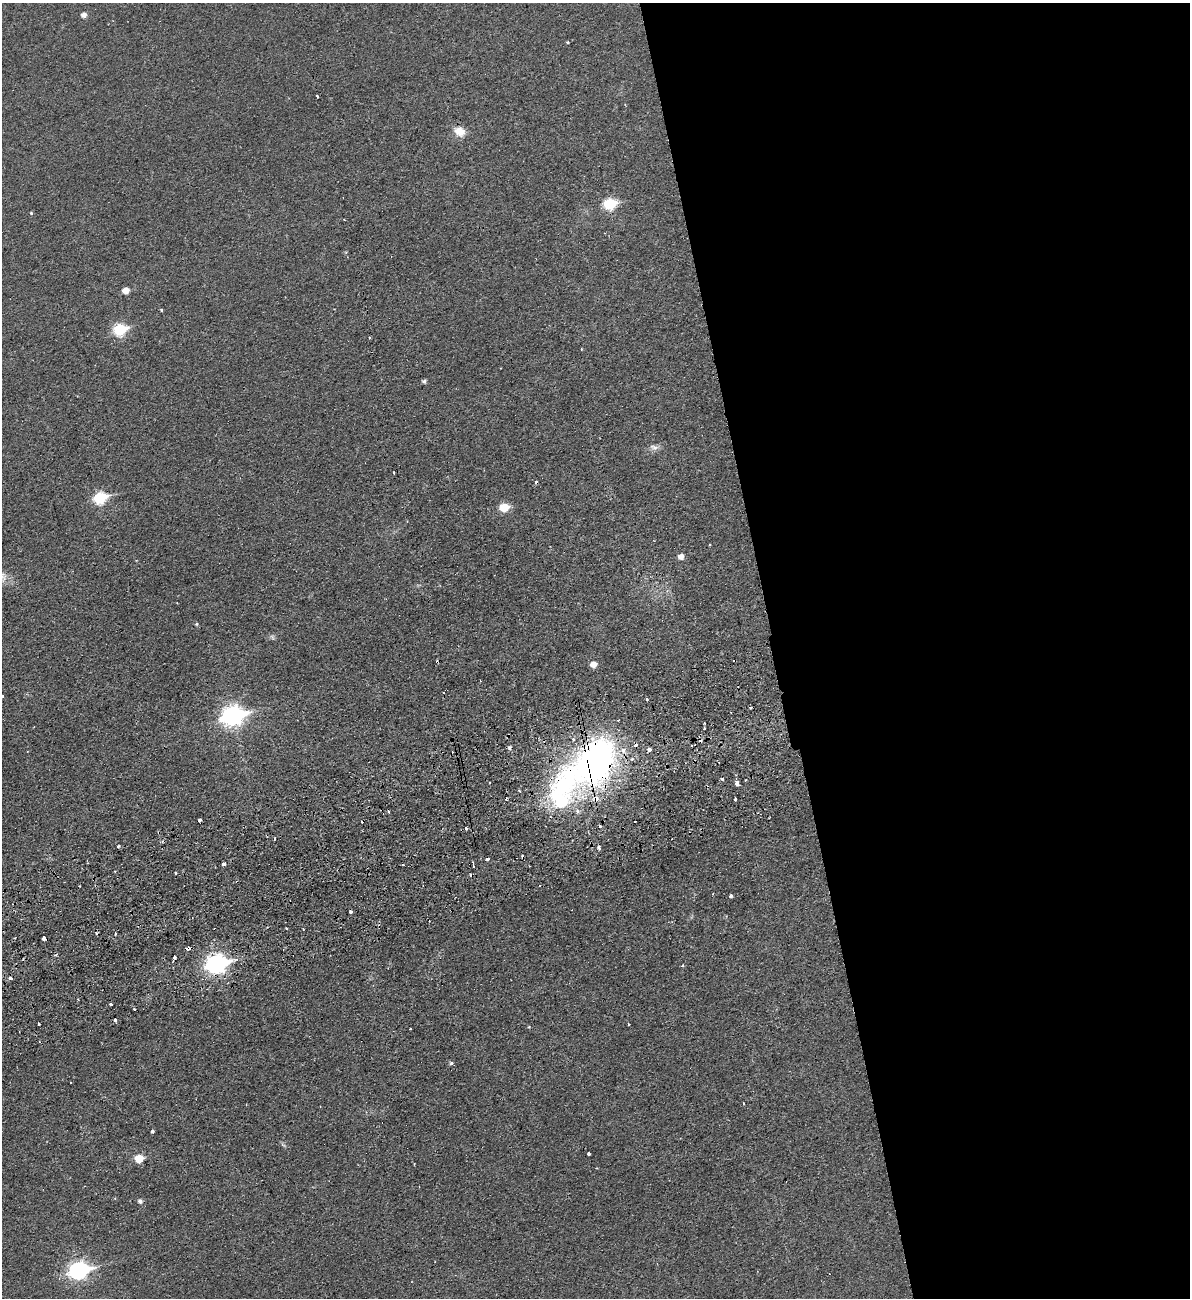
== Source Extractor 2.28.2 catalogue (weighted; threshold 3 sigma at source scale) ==
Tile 8 of 4 x 4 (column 4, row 2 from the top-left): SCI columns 3731-4918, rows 2653-3948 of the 5204 x 5300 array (HDU 1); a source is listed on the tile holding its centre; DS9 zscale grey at full resolution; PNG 1192 x 1300 px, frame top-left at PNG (2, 3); no overlay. Shown black and unused: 35% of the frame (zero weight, under 2 of 3 exposures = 3% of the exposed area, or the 3 px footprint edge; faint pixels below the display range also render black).
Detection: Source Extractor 2.28.2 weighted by HDU 2 'WHT'; one run over the whole footprint, this tile lists its part. Background 0.0216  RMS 0.0048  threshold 0.0214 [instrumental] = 3 sigma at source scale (4.5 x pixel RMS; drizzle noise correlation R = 1.50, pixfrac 1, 0.05/0.05 arcsec/px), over >= 5 px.
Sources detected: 95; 22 cosmic-ray / hot-pixel residue — not listed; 5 inside a brighter listed object's ellipse — not listed separately; the other 68 listed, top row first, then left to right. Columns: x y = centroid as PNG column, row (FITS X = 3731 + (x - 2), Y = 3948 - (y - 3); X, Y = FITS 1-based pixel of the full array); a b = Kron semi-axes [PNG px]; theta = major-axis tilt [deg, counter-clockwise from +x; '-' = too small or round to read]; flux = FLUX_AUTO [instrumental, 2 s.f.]
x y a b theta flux
84 15 5 5 - 2.2
568 42 3 3 - 0.91
317 96 3 3 - 0.74
459 131 15 11 -30 5.5
610 204 7 6 - 35
31 213 3 3 - 2.1
126 290 5 5 - 4.6
161 310 3 3 - 0.51
120 329 7 6 - 39
369 338 3 2 - 0.84
581 349 3 2 - 0.35
424 381 4 4 - 1
654 447 13 7 -12 2.1
394 472 3 3 - 0.72
100 498 8 7 - 35
504 507 6 5 - 15
681 556 6 5 - 2.9
177 603 2 2 - 0.27
196 624 5 4 - 0.66
272 637 9 5 -66 0.92
593 664 6 5 - 4.1
444 692 3 2 - 0.7
2 696 3 2 - 0.91
647 699 3 3 - 0.8
750 707 3 3 - 0.75
233 716 10 8 14 220
704 728 3 3 - 1.5
509 748 5 4 - 1.4
649 749 4 3 - 3.8
595 762 61 42 53 170
722 779 3 3 - 2.1
746 780 3 2 - 0.61
737 784 4 3 - 9.9
735 799 3 3 - 2.2
388 811 3 3 - 0.49
635 821 2 2 - 0.49
600 826 4 4 - 0.9
466 828 4 3 - 0.99
275 838 3 2 - 1.1
118 847 3 2 - 0.78
599 847 4 3 - 4.9
487 859 4 3 - 1.1
223 864 4 3 - 11
473 866 5 2 - 0.68
115 871 3 2 - 0.59
731 896 3 3 - 1.4
350 912 3 3 - 1.2
115 934 3 3 - 1.1
44 939 4 4 - 6.3
189 948 5 3 - 1.8
174 957 4 3 - 1.7
216 964 10 8 12 170
682 966 3 3 - 1.2
10 978 5 4 - 1.4
111 1004 3 3 - 2.2
134 1009 3 2 - 0.47
628 1024 3 2 - 0.57
529 1027 4 3 - 0.43
451 1063 5 5 - 0.92
71 1082 2 2 - 0.45
744 1103 3 2 - 0.59
246 1104 2 2 - 0.36
153 1131 4 3 - 1.9
588 1153 3 3 - 3
139 1158 6 5 - 12
115 1198 4 3 - 0.48
140 1201 5 5 - 1.4
78 1271 10 7 14 150
Overlapping masked pixels (flux is a lower limit): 3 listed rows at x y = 595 762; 44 939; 189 948
Isophote crosses this tile's border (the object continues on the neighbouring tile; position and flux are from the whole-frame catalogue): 1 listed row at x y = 2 696